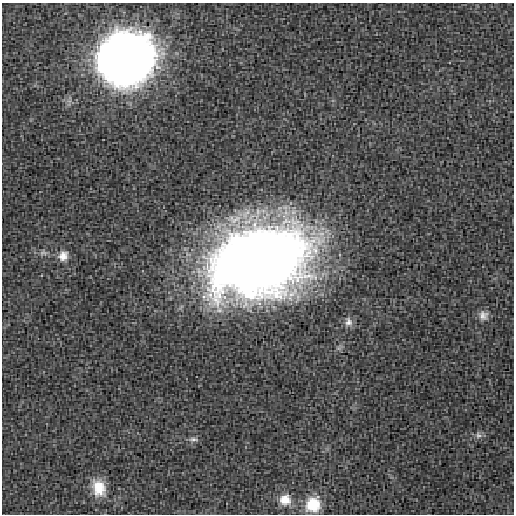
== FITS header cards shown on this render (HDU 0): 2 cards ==
NAXIS1  =                  512 / length of data axis 1
NAXIS2  =                  512 / length of data axis 2

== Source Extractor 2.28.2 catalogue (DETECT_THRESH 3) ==
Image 512 x 512 px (HDU 0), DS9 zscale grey, 1 PNG px = 1 image px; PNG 516 x 516 px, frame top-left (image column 1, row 512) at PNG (2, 3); no overlay
Background 0.00135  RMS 0.0079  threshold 0.0238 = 3 sigma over >= 5 px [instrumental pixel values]
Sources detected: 11; all 11 listed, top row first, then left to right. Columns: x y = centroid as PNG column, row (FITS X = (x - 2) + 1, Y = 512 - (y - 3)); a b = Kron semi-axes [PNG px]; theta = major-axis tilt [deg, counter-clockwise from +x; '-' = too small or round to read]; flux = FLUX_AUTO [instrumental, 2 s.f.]
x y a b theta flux
125 59 19 19 - 5700
43 253 11 8 1 2.4
63 256 13 12 - 5.5
264 260 65 41 18 1400
483 315 11 11 - 3.8
348 322 13 11 89 3.6
478 435 10 8 -80 1.9
193 439 13 6 0 2
99 488 22 16 -70 13
285 500 14 14 - 8.4
313 504 18 17 - 16